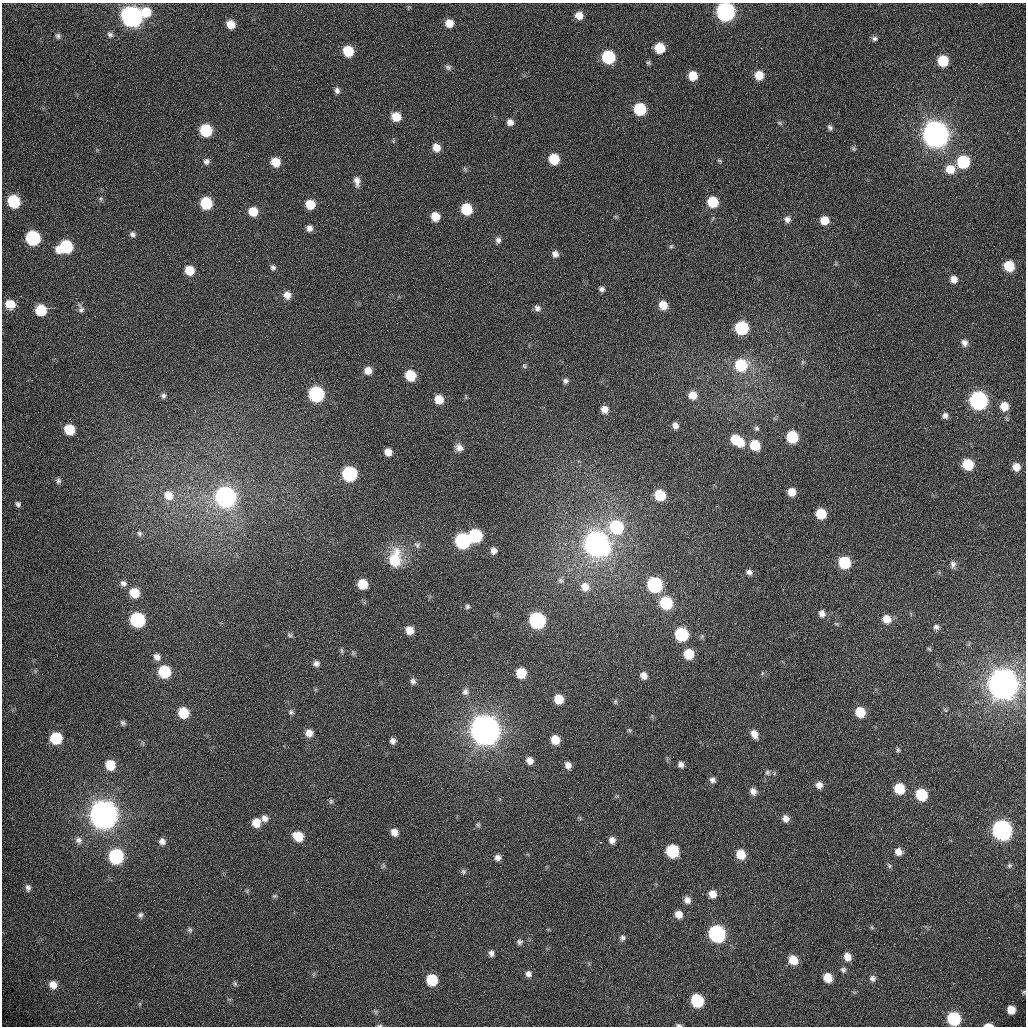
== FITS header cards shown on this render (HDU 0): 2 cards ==
NAXIS1  =                 1024 /fastest changing axis
NAXIS2  =                 1024 /next to fastest changing axis

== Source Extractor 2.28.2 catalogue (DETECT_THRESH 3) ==
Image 1024 x 1024 px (HDU 0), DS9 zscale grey, 1 PNG px = 1 image px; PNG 1028 x 1028 px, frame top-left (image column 1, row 1024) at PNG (2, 3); no overlay
Background 366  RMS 13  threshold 37.7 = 3 sigma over >= 5 px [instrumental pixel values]
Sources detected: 211; all 211 listed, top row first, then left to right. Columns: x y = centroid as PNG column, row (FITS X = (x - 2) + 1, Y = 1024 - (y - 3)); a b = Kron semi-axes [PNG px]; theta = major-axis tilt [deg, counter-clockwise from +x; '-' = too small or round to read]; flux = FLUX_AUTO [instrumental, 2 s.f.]
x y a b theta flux
146 12 10 9 - 1.8e+04
726 12 9 9 - 3.7e+05
579 15 7 6 - 8.1e+03
132 17 10 9 - 5.6e+05
449 23 7 7 - 1.0e+04
231 24 8 7 - 1.2e+04
110 34 8 6 -42 2.5e+03
58 36 7 6 - 2.1e+03
874 39 7 6 - 2.3e+03
660 48 7 7 - 2.5e+04
348 51 8 7 - 2.8e+04
608 57 8 8 - 7.6e+04
943 61 8 7 - 3.0e+04
648 63 6 6 - 1.4e+03
448 67 8 7 - 2.5e+03
759 75 8 8 - 1.4e+04
693 76 7 7 - 1.6e+04
337 90 8 6 -80 3.1e+03
640 109 8 8 - 5.4e+04
396 117 8 7 - 1.6e+04
510 122 7 6 - 5.3e+03
780 123 8 5 -25 1.4e+03
830 128 7 5 -55 2.2e+03
206 130 8 8 - 5.3e+04
936 134 10 9 - 1.7e+06
393 141 6 3 71 9.7e+02
436 147 8 7 - 8.4e+03
853 149 6 5 - 1.4e+03
554 159 8 7 - 2.8e+04
206 161 8 7 - 3.3e+03
719 161 7 3 -9 1.1e+03
275 162 8 8 - 1.5e+04
963 162 8 8 - 6.1e+04
465 169 7 4 -46 1.4e+03
950 169 10 9 - 1.3e+04
357 181 12 6 -80 5.2e+03
101 199 7 5 84 1.6e+03
14 201 8 8 - 5.7e+04
713 202 8 7 - 3.1e+04
206 203 8 8 - 4.6e+04
310 204 8 7 - 1.7e+04
467 209 8 7 - 4.0e+04
253 211 8 7 - 1.6e+04
435 216 7 7 - 1.4e+04
787 219 8 7 - 4.0e+03
824 220 7 7 - 1.3e+04
309 228 6 6 - 4.3e+03
132 234 7 6 - 2.6e+03
33 238 9 8 - 1.1e+05
498 240 8 7 - 3.3e+03
671 246 6 5 - 1.2e+03
66 247 11 8 19 6.7e+04
555 254 7 7 - 4.3e+03
1009 266 8 8 - 2.7e+04
273 268 7 6 - 2.3e+03
190 270 8 7 - 1.7e+04
954 279 8 7 - 6.4e+03
602 289 6 6 - 2.8e+03
287 295 8 7 - 7.5e+03
10 304 8 7 - 2.0e+04
663 305 8 7 - 1.2e+04
537 308 8 7 - 3.3e+03
81 309 13 7 -75 3.6e+03
41 310 8 8 - 3.3e+04
742 328 8 8 - 7.2e+04
964 343 9 7 -67 4.2e+03
802 362 6 4 -90 1.2e+03
741 365 10 10 - 4.1e+04
524 366 6 4 -46 1.4e+03
368 371 8 7 - 7.8e+03
410 375 8 7 - 3.0e+04
565 381 6 6 - 2.4e+03
316 394 9 8 - 1.5e+05
692 395 8 8 - 9.5e+03
163 396 6 6 - 2.5e+03
439 399 8 7 - 1.5e+04
978 400 9 9 - 3.3e+05
1004 406 8 7 - 1.2e+04
604 409 7 7 - 7.0e+03
945 416 7 6 - 3.2e+03
675 425 6 5 - 4.1e+03
756 428 7 6 - 2.0e+03
69 429 8 7 - 2.5e+04
792 437 8 8 - 4.4e+04
737 440 14 8 -34 3.2e+04
755 445 8 7 - 2.7e+04
459 448 9 7 -38 5.2e+03
388 452 7 6 - 7.5e+03
968 464 8 7 - 3.4e+04
1016 467 7 7 - 8.3e+03
349 474 9 8 - 1.2e+05
58 481 7 6 - 2.1e+03
792 492 7 7 - 1.1e+04
168 495 12 10 -52 1.1e+04
660 495 8 7 - 3.2e+04
225 497 10 9 - 5.0e+05
18 504 6 5 - 2.2e+03
821 514 8 7 - 2.6e+04
616 527 10 10 - 7.0e+04
139 533 7 6 - 2.3e+03
475 535 8 8 - 7.4e+04
463 541 9 8 - 1.6e+05
596 544 10 9 - 1.1e+06
417 545 9 7 -59 2.8e+03
494 551 7 6 - 4.6e+03
395 559 19 12 81 3.5e+04
844 562 8 8 - 5.2e+04
953 564 11 7 87 3.4e+03
749 572 8 6 -32 3.3e+03
560 580 8 7 - 2.4e+03
123 583 9 7 -35 3.7e+03
362 584 7 7 - 2.2e+04
654 585 9 8 - 1.4e+05
585 587 11 10 - 9.3e+03
134 593 9 8 - 2.0e+04
666 603 9 8 - 5.6e+04
467 606 6 5 - 1.7e+03
822 613 9 7 -67 4.9e+03
886 619 9 8 - 1.0e+04
137 620 9 8 - 1.2e+05
537 620 9 8 - 1.9e+05
936 627 8 7 - 2.8e+03
409 630 7 7 - 1.1e+04
681 634 9 8 - 7.2e+04
290 635 9 5 -15 1.8e+03
929 649 6 4 -44 1.1e+03
341 650 8 4 -89 1.4e+03
689 654 8 8 - 2.5e+04
157 657 10 8 -50 5.0e+03
316 663 7 6 - 3.4e+03
164 672 8 8 - 5.1e+04
521 673 7 7 - 2.5e+04
644 675 8 7 - 5.5e+03
413 681 8 7 - 2.8e+03
1003 684 11 10 - 2.7e+06
465 692 9 8 - 3.4e+03
559 699 7 7 - 1.7e+04
615 701 7 5 90 1.4e+03
945 710 7 3 -53 1.1e+03
291 712 8 6 -29 2.1e+03
860 712 8 7 - 2.2e+04
183 713 8 8 - 2.7e+04
123 723 7 6 - 2.0e+03
485 730 10 10 - 2.5e+06
629 730 5 5 - 1.2e+03
309 733 8 8 - 7.3e+03
754 734 10 7 -62 7.4e+03
56 738 8 8 - 4.3e+04
555 740 7 7 - 1.3e+04
393 741 6 5 - 3.4e+03
898 750 6 5 - 1.5e+03
530 761 7 6 - 5.9e+03
681 764 7 6 - 3.7e+03
110 765 8 8 - 2.0e+04
568 765 7 6 - 4.8e+03
767 772 7 7 - 2.1e+03
713 780 7 6 - 3.2e+03
819 785 7 7 - 5.5e+03
899 789 8 7 - 2.7e+04
753 791 8 7 - 4.8e+03
921 795 8 7 - 4.3e+04
331 801 8 5 75 1.7e+03
104 815 10 10 - 2.3e+06
265 818 8 8 - 4.6e+03
785 818 8 7 - 5.5e+03
256 823 8 7 - 1.2e+04
478 825 7 5 -88 1.5e+03
1002 830 9 9 - 4.9e+05
394 832 7 7 - 6.8e+03
298 836 9 8 - 1.8e+04
79 840 10 9 - 4.4e+03
612 840 7 7 - 5.2e+03
162 841 8 7 - 4.0e+03
600 842 3 2 - 9.3e+02
672 851 9 8 - 6.2e+04
898 852 7 7 - 6.3e+03
741 854 8 8 - 1.7e+04
116 856 9 8 - 1.2e+05
498 858 7 6 - 4.1e+03
1009 865 7 6 - 1.7e+03
383 866 8 5 68 1.5e+03
889 866 8 5 -54 1.6e+03
463 871 8 7 - 2.0e+03
28 888 9 7 -86 3.2e+03
712 894 8 8 - 8.0e+03
275 896 7 5 19 1.3e+03
687 900 8 7 - 5.1e+03
678 914 8 7 - 8.6e+03
140 915 7 6 - 2.2e+03
190 930 8 6 -66 2.0e+03
717 934 9 8 - 2.3e+05
623 938 8 8 - 2.7e+03
519 942 8 7 - 2.5e+03
491 953 8 6 -88 3.1e+03
847 957 8 7 - 6.8e+03
793 960 8 7 - 1.5e+04
843 970 7 6 - 2.1e+03
528 974 8 7 - 3.8e+03
828 977 7 7 - 1.3e+04
873 978 7 7 - 2.6e+03
432 980 8 8 - 3.7e+04
235 984 7 5 -74 1.6e+03
53 985 9 9 - 8.5e+03
1024 992 6 4 22 1.1e+03
697 1000 9 8 - 6.2e+04
1011 1010 7 6 - 1.1e+04
375 1012 7 4 71 1.3e+03
954 1019 9 8 - 7.3e+04
380 1025 7 3 1 1.0e+03
679 1025 7 4 -6 1.7e+03
988 1025 8 3 0 5.5e+03
At the frame edge (FLAGS 8, measured only in part): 5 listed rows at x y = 726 12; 1024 992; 380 1025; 679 1025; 988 1025